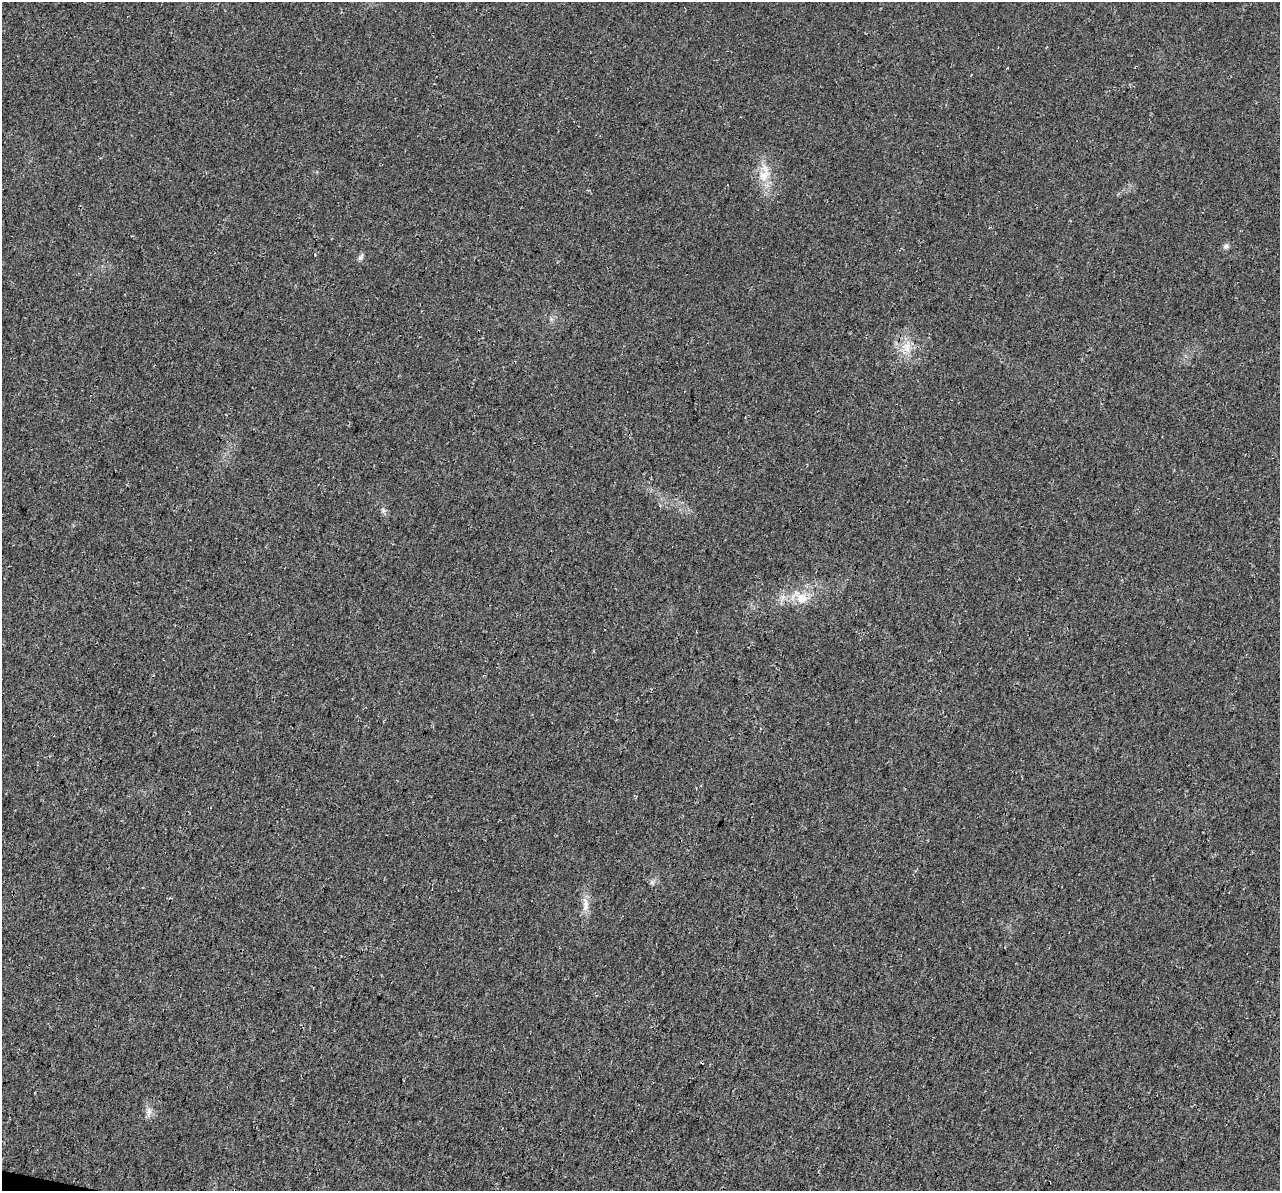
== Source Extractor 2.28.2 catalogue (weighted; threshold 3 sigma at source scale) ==
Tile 7 of 4 x 4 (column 3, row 2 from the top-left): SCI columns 2581-3858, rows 2719-3907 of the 5152 x 5375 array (HDU 1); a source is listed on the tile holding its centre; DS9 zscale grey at full resolution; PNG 1282 x 1193 px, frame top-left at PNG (2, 2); no overlay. Shown black and unused: <1% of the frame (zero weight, under 3 of 4 exposures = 5% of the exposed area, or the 3 px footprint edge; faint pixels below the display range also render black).
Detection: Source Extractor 2.28.2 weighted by HDU 2 'WHT'; one run over the whole footprint, this tile lists its part. Background 0.0162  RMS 0.0068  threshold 0.0305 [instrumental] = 3 sigma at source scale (4.5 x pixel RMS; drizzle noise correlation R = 1.50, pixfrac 1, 0.0396/0.0396 arcsec/px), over >= 5 px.
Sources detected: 9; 1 cosmic-ray / hot-pixel residue — not listed; the other 8 listed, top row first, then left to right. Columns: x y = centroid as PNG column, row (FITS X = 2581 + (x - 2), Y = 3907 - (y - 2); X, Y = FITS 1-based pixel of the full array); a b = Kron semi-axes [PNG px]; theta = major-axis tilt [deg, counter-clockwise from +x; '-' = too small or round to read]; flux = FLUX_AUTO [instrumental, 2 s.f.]
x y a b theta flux
764 174 30 12 79 13
1226 246 8 6 65 1.9
360 257 8 6 54 1.8
907 347 21 8 80 8.1
802 598 15 14 - 10
652 883 7 4 -18 1.3
585 905 21 8 -90 6.6
149 1112 15 6 87 3.4